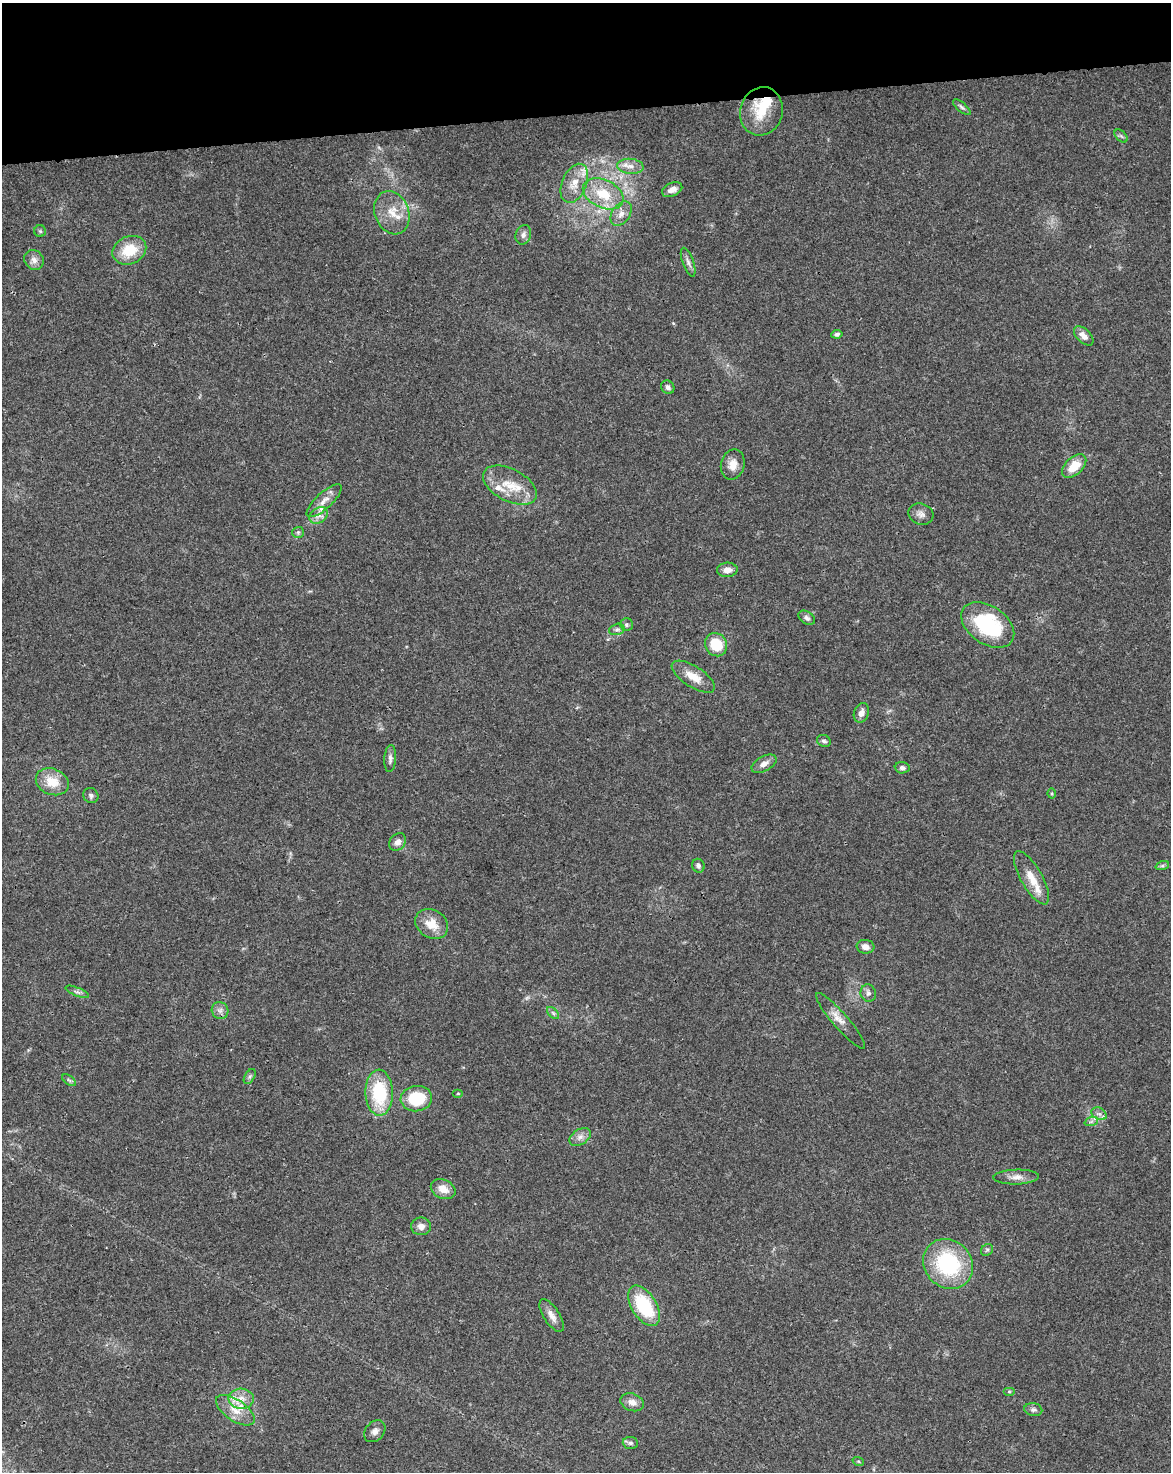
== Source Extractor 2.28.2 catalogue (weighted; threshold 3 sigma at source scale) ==
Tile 3 of 4 x 3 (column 3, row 1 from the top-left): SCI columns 2396-3564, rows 3008-4477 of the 4791 x 4502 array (HDU 1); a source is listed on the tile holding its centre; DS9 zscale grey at full resolution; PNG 1173 x 1474 px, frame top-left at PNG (2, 3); each listed source drawn as its Kron ellipse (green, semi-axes under 4 px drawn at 4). Shown black and unused: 8% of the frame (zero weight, under 3 of 4 exposures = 5% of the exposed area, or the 3 px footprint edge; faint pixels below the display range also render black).
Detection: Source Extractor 2.28.2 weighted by HDU 2 'WHT'; one run over the whole footprint, this tile lists its part. Background 0.0306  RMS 0.0036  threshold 0.0162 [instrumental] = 3 sigma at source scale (4.5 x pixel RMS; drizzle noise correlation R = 1.50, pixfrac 1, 0.0396/0.0396 arcsec/px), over >= 5 px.
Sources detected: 83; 1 too faint to see at this stretch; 1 inside a brighter object's white glare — neither listed nor drawn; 8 inside a brighter listed object's ellipse — not listed separately; the other 73 listed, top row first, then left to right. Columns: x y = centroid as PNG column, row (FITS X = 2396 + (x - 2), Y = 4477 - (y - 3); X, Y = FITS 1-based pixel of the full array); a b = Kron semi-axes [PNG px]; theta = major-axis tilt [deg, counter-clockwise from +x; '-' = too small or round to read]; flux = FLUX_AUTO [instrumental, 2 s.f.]
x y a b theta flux
962 107 11 4 -40 0.9
761 111 24 21 74 11
1121 136 8 4 -44 0.83
630 166 13 7 -5 2.5
574 183 20 12 67 5.6
672 190 11 6 25 2.5
603 194 21 14 -26 11
392 213 22 17 -69 7.7
621 214 13 9 56 2.9
40 231 6 6 - 0.6
523 235 10 7 73 1.6
129 250 17 13 24 10
34 260 10 9 - 2.1
688 262 15 5 -70 1.5
837 334 6 4 9 0.86
1084 336 12 6 -45 2.9
668 387 7 6 - 1.2
733 465 15 11 76 3.7
1074 466 14 8 43 7.4
510 485 29 16 -28 9.5
324 501 22 8 43 3.8
921 514 13 10 -18 2
319 515 10 7 33 2.1
298 532 6 5 - 0.63
727 570 10 7 4 2.5
807 618 9 6 -34 1.1
626 625 6 6 - 0.83
988 625 29 19 -34 31
617 629 8 5 16 1
716 645 12 10 -57 10
693 677 25 10 -33 5.8
861 713 10 7 67 2.4
824 741 7 6 - 1
390 758 13 5 86 1.5
764 764 13 7 28 2.3
902 768 7 5 -6 1.2
52 782 17 13 -22 7.2
1052 794 5 4 - 0.39
91 796 8 7 - 1
398 842 9 7 53 2.1
698 866 7 6 - 1
1162 866 7 4 18 0.66
1031 878 30 10 -60 6.4
432 924 17 13 -32 6.3
865 947 9 7 -6 2.4
77 992 12 4 -21 1.1
868 993 9 7 -72 1.3
220 1010 9 8 - 1.6
553 1013 7 4 -45 0.68
840 1021 36 7 -49 3.7
250 1076 8 5 59 0.77
69 1080 8 4 -37 0.65
379 1093 23 14 -88 21
458 1094 5 3 - 0.31
416 1099 16 12 6 14
1099 1114 8 5 -29 1.3
1091 1122 7 4 19 0.7
580 1137 12 7 32 2.1
1016 1177 23 7 2 2.9
443 1189 13 9 -25 4
421 1226 10 9 - 2.2
987 1250 6 5 - 0.72
948 1264 26 23 -45 33
644 1306 22 12 -58 22
552 1315 18 8 -57 2.9
1009 1392 6 4 0 0.5
241 1399 12 10 -3 3.8
632 1402 12 8 -20 2.6
235 1410 22 10 -34 5.5
1033 1410 9 6 -11 1.3
375 1431 12 9 49 1.9
630 1443 8 6 -5 1
858 1461 6 3 -18 0.41